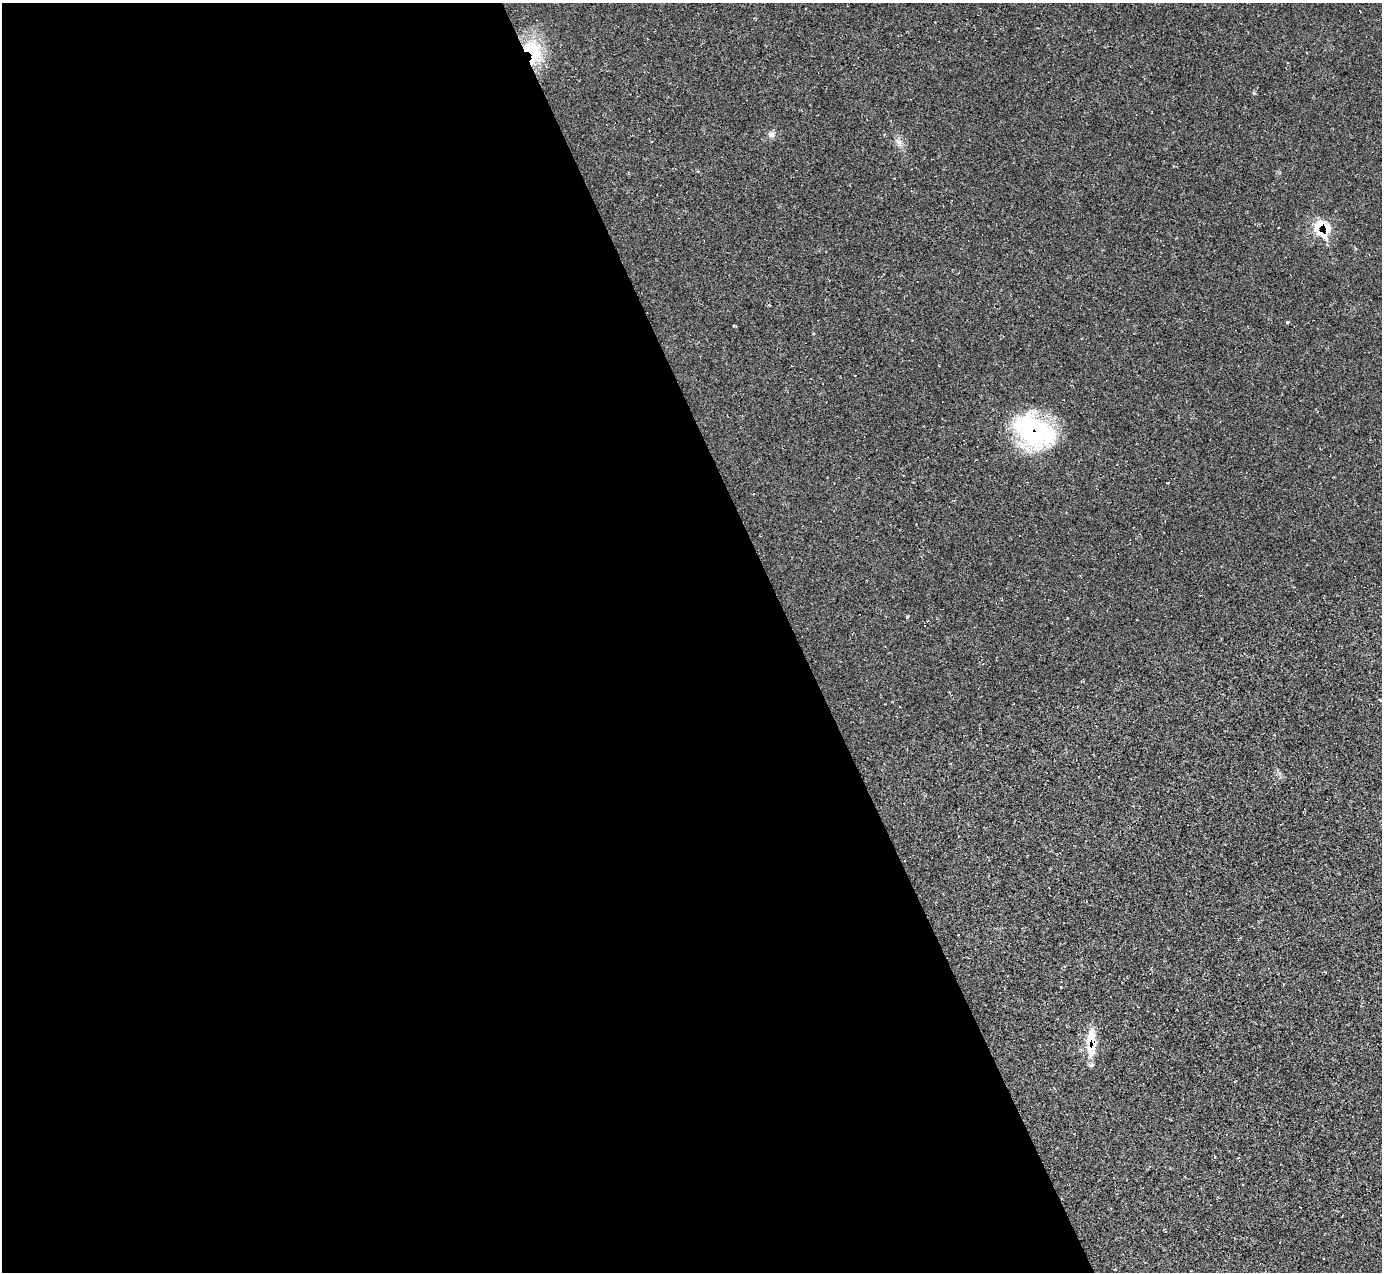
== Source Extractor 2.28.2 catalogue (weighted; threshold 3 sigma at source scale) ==
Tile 9 of 4 x 4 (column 1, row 3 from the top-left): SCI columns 11-1390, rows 1550-2819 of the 5528 x 5512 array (HDU 1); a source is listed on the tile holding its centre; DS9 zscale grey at full resolution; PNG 1384 x 1274 px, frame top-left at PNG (2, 3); no overlay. Shown black and unused: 58% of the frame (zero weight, under 2 of 3 exposures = <1% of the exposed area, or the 3 px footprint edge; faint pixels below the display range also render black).
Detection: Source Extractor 2.28.2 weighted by HDU 2 'WHT'; one run over the whole footprint, this tile lists its part. Background 0.05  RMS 0.0067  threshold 0.0303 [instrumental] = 3 sigma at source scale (4.5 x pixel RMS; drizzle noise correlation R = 1.50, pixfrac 1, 0.05/0.05 arcsec/px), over >= 5 px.
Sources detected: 16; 1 cosmic-ray / hot-pixel residue — not listed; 4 inside a brighter listed object's ellipse — not listed separately; the other 11 listed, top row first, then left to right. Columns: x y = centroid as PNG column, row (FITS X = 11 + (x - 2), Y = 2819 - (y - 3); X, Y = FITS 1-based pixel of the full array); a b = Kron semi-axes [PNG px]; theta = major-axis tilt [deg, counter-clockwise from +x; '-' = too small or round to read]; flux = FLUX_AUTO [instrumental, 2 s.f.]
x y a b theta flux
532 51 35 19 -59 29
1254 93 5 4 - 0.81
771 134 9 7 1 2.5
899 142 11 7 -67 3.2
1320 231 29 13 -39 13
1287 322 3 3 - 1.2
734 326 4 3 - 0.62
1034 431 49 31 -28 82
907 617 5 3 - 0.58
1380 700 3 2 - 0.52
1091 1047 24 13 -84 15
Overlapping masked pixels (flux is a lower limit): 4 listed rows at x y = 532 51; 1320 231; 1034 431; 1091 1047